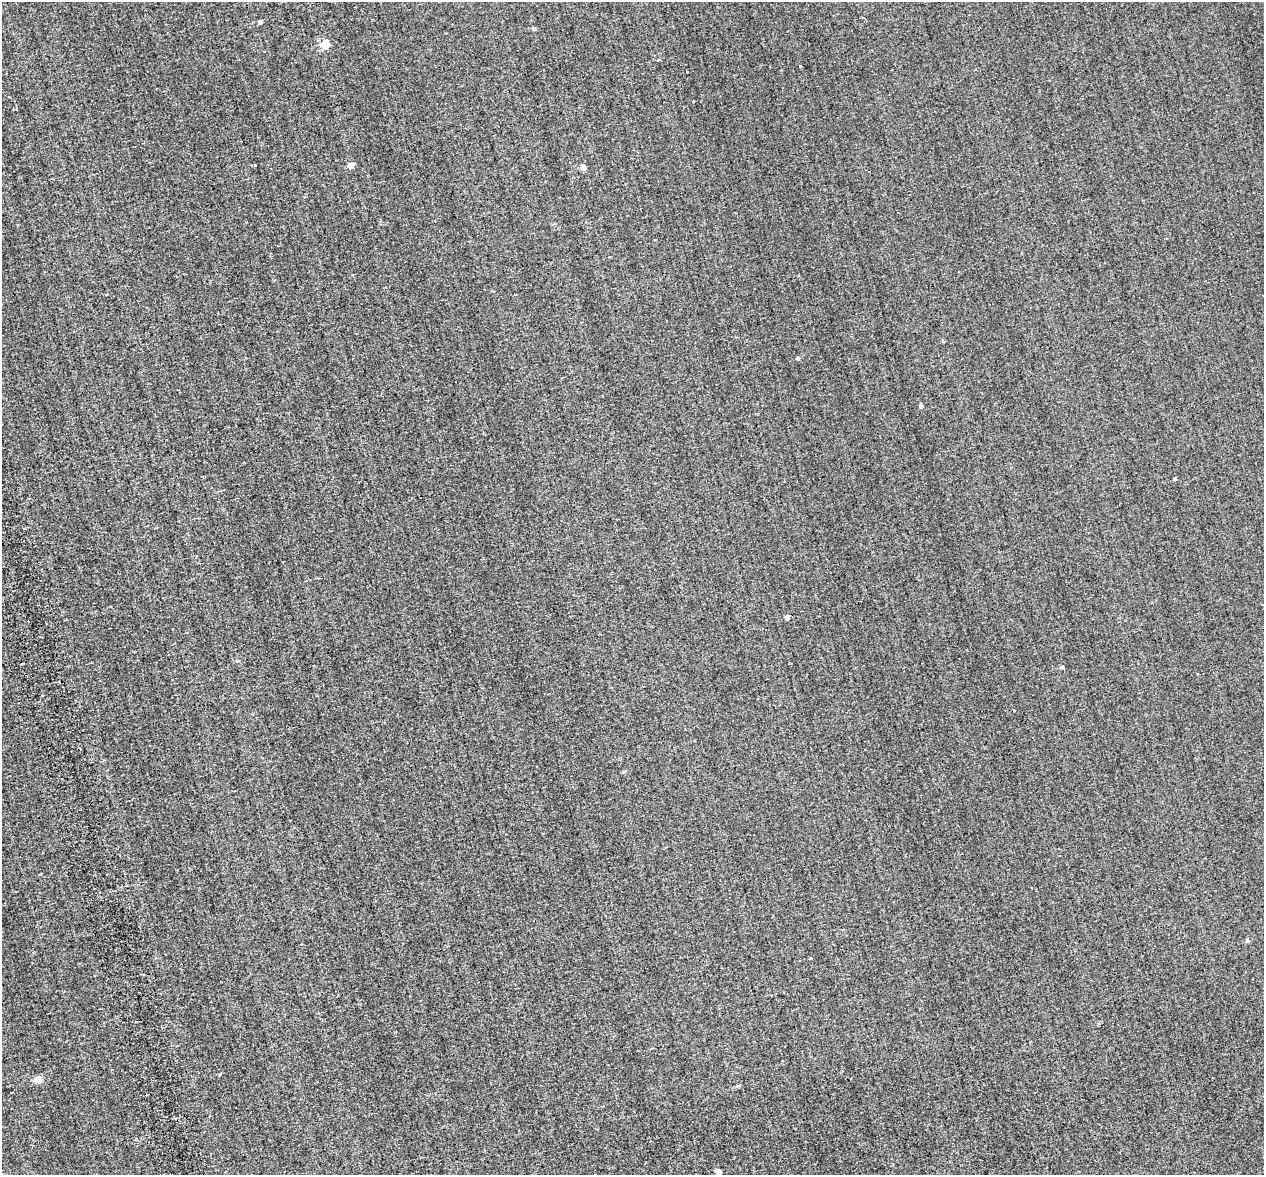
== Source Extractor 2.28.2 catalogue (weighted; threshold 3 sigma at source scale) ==
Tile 7 of 4 x 4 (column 3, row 2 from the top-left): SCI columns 2591-3852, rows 2836-4008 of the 5399 x 5373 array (HDU 1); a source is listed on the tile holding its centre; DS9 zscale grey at full resolution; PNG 1266 x 1177 px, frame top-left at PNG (2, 2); no overlay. Shown black and unused: <1% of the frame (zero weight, under 2 of 3 exposures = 12% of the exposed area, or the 3 px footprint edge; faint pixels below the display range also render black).
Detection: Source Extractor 2.28.2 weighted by HDU 2 'WHT'; one run over the whole footprint, this tile lists its part. Background 0.287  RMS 3.4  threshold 15.4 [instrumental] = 3 sigma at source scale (4.5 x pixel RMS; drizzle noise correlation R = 1.50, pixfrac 1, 0.05/0.05 arcsec/px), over >= 5 px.
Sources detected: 21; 2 cosmic-ray / hot-pixel residue — not listed; the other 19 listed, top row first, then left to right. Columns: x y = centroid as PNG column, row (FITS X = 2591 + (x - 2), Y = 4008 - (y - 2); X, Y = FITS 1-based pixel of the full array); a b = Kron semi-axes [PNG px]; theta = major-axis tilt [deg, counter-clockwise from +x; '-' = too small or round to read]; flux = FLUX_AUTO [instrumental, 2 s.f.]
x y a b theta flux
260 22 4 4 - 1200
535 29 5 4 - 460
325 44 5 5 - 9800
659 59 3 3 - 660
800 66 3 3 - 590
255 165 3 2 - 260
351 165 5 4 - 3200
584 167 5 4 - 2100
798 358 4 4 - 740
921 406 4 4 - 1000
1175 479 3 3 - 520
787 617 4 4 - 1300
237 661 5 4 - 430
1062 667 5 4 - 630
1014 710 3 3 - 820
1248 941 5 4 - 620
220 1074 4 3 - 310
38 1080 5 5 - 7700
719 1172 5 4 - 2400